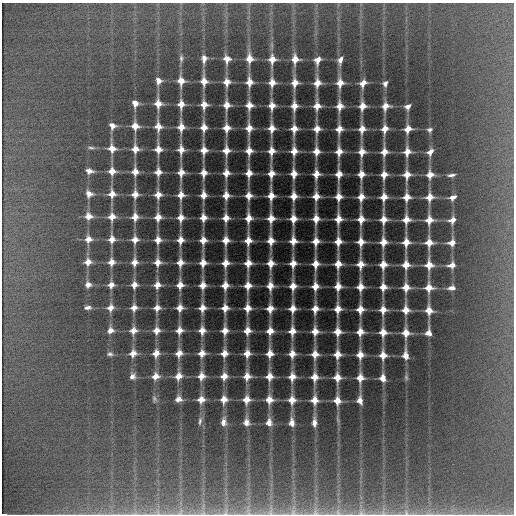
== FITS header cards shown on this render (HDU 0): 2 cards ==
NAXIS1  =                  512 / Axis length
NAXIS2  =                  512 / Axis length

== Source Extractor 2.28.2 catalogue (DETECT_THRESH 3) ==
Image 512 x 512 px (HDU 0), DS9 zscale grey, 1 PNG px = 1 image px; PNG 516 x 516 px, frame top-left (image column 1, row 512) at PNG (2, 3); no overlay
Background -10.1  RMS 13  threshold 38.5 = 3 sigma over >= 5 px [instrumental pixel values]
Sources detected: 254; all 254 listed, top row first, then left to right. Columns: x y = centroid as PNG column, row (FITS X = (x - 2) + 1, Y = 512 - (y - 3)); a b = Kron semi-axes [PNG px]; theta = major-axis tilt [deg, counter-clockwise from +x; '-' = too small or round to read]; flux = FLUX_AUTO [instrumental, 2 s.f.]
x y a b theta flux
181 58 10 5 -90 2500
204 58 7 5 85 8000
227 59 6 5 - 12000
250 59 9 6 -88 14000
272 59 9 6 85 14000
295 59 7 5 89 14000
318 60 6 4 67 12000
340 60 8 5 73 6600
158 81 5 4 - 6500
181 81 6 5 - 13000
204 81 8 5 -88 14000
227 82 6 5 - 14000
249 82 8 5 -89 15000
272 82 6 5 - 14000
295 83 8 5 86 15000
317 83 7 5 88 15000
340 83 7 5 88 14000
363 83 6 4 56 13000
385 84 6 5 - 3500
135 103 5 4 - 8500
158 103 6 5 - 13000
181 104 6 4 88 13000
204 105 6 5 - 13000
227 105 8 5 88 13000
249 105 7 5 88 14000
272 105 6 5 - 14000
294 106 9 5 88 15000
317 106 6 5 - 14000
340 106 6 5 - 14000
362 106 6 5 - 14000
385 106 6 5 - 13000
408 107 6 4 48 4600
112 126 6 5 - 6300
135 126 5 5 - 13000
158 126 6 5 - 13000
181 127 7 5 -90 14000
204 127 7 4 89 14000
227 128 7 5 -89 15000
249 128 10 5 88 16000
272 128 7 5 89 15000
294 129 8 5 85 15000
317 129 7 5 84 14000
339 129 6 5 - 14000
362 129 6 5 - 13000
385 129 6 4 75 13000
408 129 6 5 - 13000
429 130 6 6 - 2600
91 148 10 4 -5 2100
112 148 6 5 - 13000
135 149 7 5 -87 13000
158 149 7 5 -86 14000
181 150 7 5 88 13000
204 150 6 5 - 14000
226 150 6 5 - 15000
249 151 7 5 89 15000
271 151 8 5 89 16000
294 151 7 5 88 16000
316 151 7 5 89 16000
339 151 7 5 87 15000
362 152 7 5 84 15000
384 152 6 5 - 14000
407 152 6 5 - 14000
430 152 6 4 50 11000
89 171 6 4 -11 6800
112 171 5 5 - 12000
135 171 7 5 -89 13000
158 172 6 5 - 13000
181 173 8 5 87 14000
204 173 6 5 - 14000
226 173 6 5 - 14000
249 173 7 5 89 15000
271 173 8 5 88 16000
294 173 9 5 -89 16000
316 174 7 5 87 15000
339 174 8 4 89 16000
361 174 6 5 - 15000
430 174 6 5 - 14000
384 175 6 5 - 15000
407 175 7 5 85 15000
451 175 10 4 5 3100
89 194 5 5 - 10000
112 194 6 5 - 12000
135 194 6 5 - 13000
158 195 6 5 - 14000
181 195 7 5 88 14000
203 195 7 4 87 14000
226 195 6 5 - 14000
249 196 5 5 - 15000
271 196 9 5 90 18000
294 196 7 5 89 17000
316 196 8 5 89 17000
339 196 8 5 89 17000
361 197 9 4 88 16000
384 197 7 5 86 16000
407 197 6 5 - 16000
429 197 6 5 - 15000
453 197 6 4 20 7000
88 216 5 5 - 11000
112 217 6 5 - 12000
135 217 6 5 - 13000
158 217 5 5 - 14000
181 217 8 5 89 15000
203 217 6 5 - 14000
226 218 6 5 - 15000
248 218 8 5 89 17000
271 218 9 5 89 18000
293 218 9 5 -90 17000
316 219 9 5 89 18000
338 219 9 5 88 18000
361 219 9 5 89 18000
384 219 9 5 89 18000
406 220 8 5 86 17000
429 220 7 5 86 16000
452 220 6 4 29 9900
88 239 5 5 - 10000
112 239 6 4 85 11000
135 239 6 5 - 11000
158 240 6 5 - 13000
180 240 7 5 85 14000
203 240 7 5 88 15000
226 240 7 5 87 16000
248 240 9 5 88 17000
271 241 10 5 -90 18000
293 241 7 5 89 17000
316 241 9 5 88 18000
338 241 9 5 88 18000
361 242 10 5 90 18000
383 242 9 5 89 18000
406 242 9 5 88 18000
429 242 7 5 88 17000
452 243 5 5 - 11000
88 262 5 5 - 10000
111 262 5 5 - 11000
135 262 7 5 85 11000
158 262 6 5 - 13000
180 262 7 5 86 14000
203 262 8 5 90 16000
225 263 8 5 87 17000
248 263 9 5 89 18000
271 263 8 5 88 17000
293 263 8 5 88 16000
315 264 8 5 89 17000
338 264 10 5 88 18000
360 264 7 5 88 18000
383 264 8 5 89 18000
406 265 9 5 90 18000
429 265 9 5 89 18000
452 265 6 4 10 9600
88 285 5 5 - 7500
111 285 5 4 - 9600
134 285 5 5 - 10000
157 285 6 5 - 12000
180 285 7 5 87 14000
203 285 7 5 86 15000
225 285 6 5 - 16000
248 285 8 5 88 18000
270 286 8 5 89 16000
293 286 8 5 87 17000
315 286 7 5 89 17000
338 286 8 5 88 17000
360 286 8 5 89 17000
383 287 7 5 -90 16000
406 287 7 5 -89 17000
429 288 6 6 - 17000
452 288 7 4 2 6200
110 307 6 5 - 9800
87 308 7 4 5 3600
134 308 6 5 - 9800
157 308 5 5 - 11000
180 308 5 5 - 13000
202 308 6 5 - 14000
225 308 6 5 - 14000
247 308 7 5 88 16000
270 308 7 5 84 16000
293 308 8 5 87 17000
315 309 7 5 84 16000
338 309 7 5 87 17000
360 309 6 5 - 16000
383 310 6 5 - 15000
406 310 8 5 -89 17000
429 310 7 5 -83 17000
110 330 5 5 - 8900
133 330 5 5 - 11000
156 330 6 5 - 11000
179 330 5 5 - 13000
202 330 6 5 - 13000
225 330 6 5 - 14000
247 330 7 5 86 15000
270 331 7 5 86 16000
292 331 8 5 88 16000
315 331 7 5 88 15000
338 331 7 5 -89 16000
360 332 6 5 - 15000
383 332 6 5 - 16000
428 332 10 6 89 10000
406 333 7 5 -86 16000
133 353 5 5 - 11000
156 353 5 5 - 11000
179 353 5 5 - 12000
202 353 5 5 - 13000
224 353 6 5 - 13000
247 353 6 5 - 14000
270 353 8 5 88 16000
110 354 8 6 -7 2600
292 354 7 5 88 15000
315 354 6 5 - 15000
337 354 6 5 - 15000
360 355 6 5 - 15000
383 355 6 5 - 15000
406 355 8 4 -87 13000
132 376 8 7 - 4300
155 376 5 5 - 12000
178 376 5 5 - 12000
201 376 5 5 - 12000
224 376 5 5 - 12000
247 376 6 5 - 14000
269 376 7 5 88 15000
292 377 6 5 - 15000
315 377 6 5 - 15000
337 377 7 5 -88 15000
406 377 9 5 -80 1900
360 378 6 5 - 14000
383 378 5 4 - 12000
154 399 9 6 -73 2400
178 399 5 5 - 8300
201 399 5 5 - 12000
224 399 6 5 - 13000
246 399 6 5 - 14000
269 400 6 5 - 14000
292 400 6 5 - 15000
314 400 6 5 - 15000
337 400 7 5 -88 15000
360 400 7 4 -81 8800
338 419 17 5 -82 3400
200 421 13 5 81 3400
223 422 9 6 86 7400
246 422 7 5 88 9500
314 422 10 5 -89 7500
269 423 7 5 90 10000
292 423 8 5 -89 9200
248 512 12 6 -67 3500
270 512 10 8 65 4100
338 512 7 5 -60 2200
406 512 10 6 -88 3300
158 513 7 5 -45 1900
180 513 11 6 54 3000
203 513 7 4 17 1900
225 513 10 6 72 3400
293 513 9 8 - 3900
315 513 9 8 - 3400
361 513 9 7 0 3100
383 513 8 5 -1 2300
429 513 14 3 0 3000
4 514 4 2 - 26000
At the frame edge (FLAGS 8, measured only in part): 11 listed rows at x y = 248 512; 270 512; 406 512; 158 513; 180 513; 225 513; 293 513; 315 513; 361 513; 383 513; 4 514